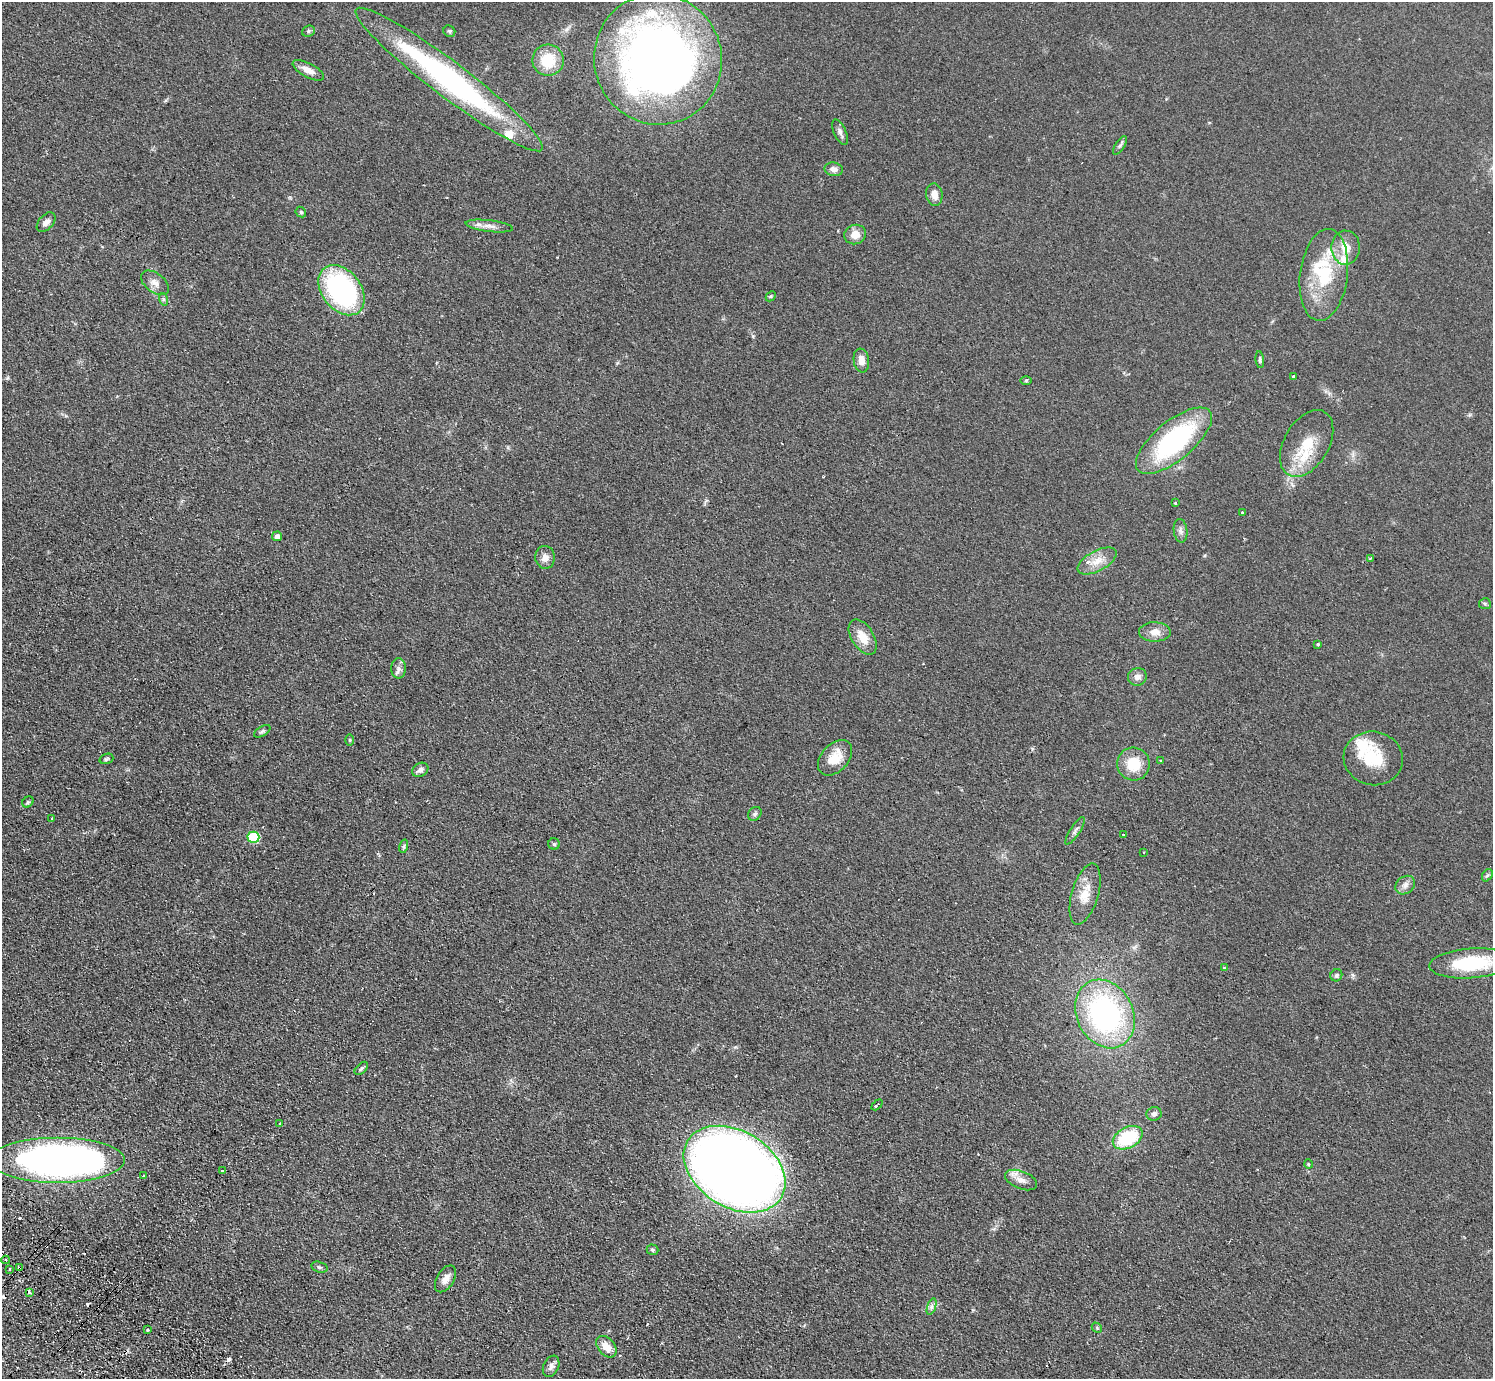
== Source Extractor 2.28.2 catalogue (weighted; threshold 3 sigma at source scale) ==
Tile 7 of 4 x 4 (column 3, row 2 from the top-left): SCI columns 3022-4512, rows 2959-4335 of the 6042 x 6058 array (HDU 1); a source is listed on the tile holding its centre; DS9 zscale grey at full resolution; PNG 1495 x 1381 px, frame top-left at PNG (2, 2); each listed source drawn as its Kron ellipse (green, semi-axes under 4 px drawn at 4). Shown black and unused: <1% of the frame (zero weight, under 2 of 3 exposures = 3% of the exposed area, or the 3 px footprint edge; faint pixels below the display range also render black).
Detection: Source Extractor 2.28.2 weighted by HDU 2 'WHT'; one run over the whole footprint, this tile lists its part. Background 0.0829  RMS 0.0076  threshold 0.0344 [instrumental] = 3 sigma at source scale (4.5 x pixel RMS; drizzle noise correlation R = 1.50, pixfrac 1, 0.05/0.05 arcsec/px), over >= 5 px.
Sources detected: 102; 8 cosmic-ray / hot-pixel residue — neither listed nor drawn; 8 inside a brighter listed object's ellipse — not listed separately; the other 86 listed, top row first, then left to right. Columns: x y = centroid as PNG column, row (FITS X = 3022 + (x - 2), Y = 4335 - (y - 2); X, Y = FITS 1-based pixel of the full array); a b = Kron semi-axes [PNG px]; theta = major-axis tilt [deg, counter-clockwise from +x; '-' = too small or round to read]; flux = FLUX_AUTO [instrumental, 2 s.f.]
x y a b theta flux
308 31 6 5 - 1.4
449 31 6 5 - 1.2
658 59 65 63 -69 550
548 60 15 15 - 24
308 70 17 7 -28 6.6
449 80 116 17 -37 190
840 132 14 6 -66 2.7
1120 145 11 4 55 1.8
834 169 9 6 -10 3.6
934 195 11 8 -81 6.2
301 212 6 4 -47 1.1
46 222 11 7 48 3.6
489 226 24 5 -7 5.5
855 235 11 9 22 7.7
1346 248 17 14 89 11
1324 275 46 24 83 45
155 283 16 9 -37 5.4
341 290 28 19 -52 130
771 296 5 4 - 0.94
163 299 6 4 -71 1.4
861 360 12 7 -82 6
1260 360 8 4 -84 1.5
1293 376 3 3 - 1.3
1026 380 6 4 0 0.91
1174 441 46 19 39 110
1307 443 36 22 60 26
1175 503 4 3 - 0.68
1242 513 3 3 - 2.3
1181 531 12 7 -83 2.9
277 536 5 4 - 3.1
545 557 11 9 -85 4.6
1370 558 3 3 - 1.2
1097 561 21 10 28 9.9
1485 604 6 5 - 1.2
1155 632 16 9 -1 6.9
863 637 20 11 -58 12
1318 644 3 3 - 0.84
398 668 10 7 -89 3.2
1137 677 9 8 - 4.1
262 731 9 5 31 1.6
350 740 6 3 -90 0.85
835 758 21 13 47 14
1373 758 30 26 -11 28
106 759 7 5 18 1.4
1160 761 4 3 - 0.91
1133 764 16 16 - 19
420 770 9 6 32 2.7
28 802 6 5 - 1.2
755 814 7 6 - 1.7
52 818 3 2 - 0.59
1075 831 16 5 57 2.4
1123 835 3 3 - 1.1
253 837 6 5 - 42
554 844 6 5 - 1.3
404 846 7 4 72 1.2
1144 853 3 2 - 1.1
1487 875 7 5 57 1.3
1405 885 10 8 40 3.8
1085 894 31 13 74 14
1471 963 41 15 4 49
1224 968 4 4 - 0.64
1336 975 6 5 - 1.9
1105 1014 36 28 -64 150
361 1068 8 4 45 1.4
877 1105 6 3 45 4
1154 1114 7 7 - 2.5
280 1123 3 2 - 1.2
1128 1138 16 10 27 42
57 1160 67 23 0 410
1308 1164 5 3 - 0.73
735 1169 55 38 -31 1400
222 1171 4 3 - 0.89
143 1176 3 2 - 0.81
1021 1180 17 9 -22 6.4
652 1250 6 5 - 1.4
6 1260 4 3 - 1.3
319 1267 8 5 -17 1.5
19 1268 4 3 - 2.3
10 1269 3 2 - 1.2
445 1279 15 8 59 5.1
30 1292 4 3 - 2.8
931 1307 9 4 71 1.8
1097 1328 6 4 -47 0.97
148 1330 3 3 - 2.3
606 1347 12 8 -48 8.1
551 1366 11 7 65 3.2
Overlapping masked pixels (flux is a lower limit): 2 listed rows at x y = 449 80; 19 1268
Isophote crosses this tile's border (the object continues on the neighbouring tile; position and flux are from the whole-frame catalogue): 1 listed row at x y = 57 1160